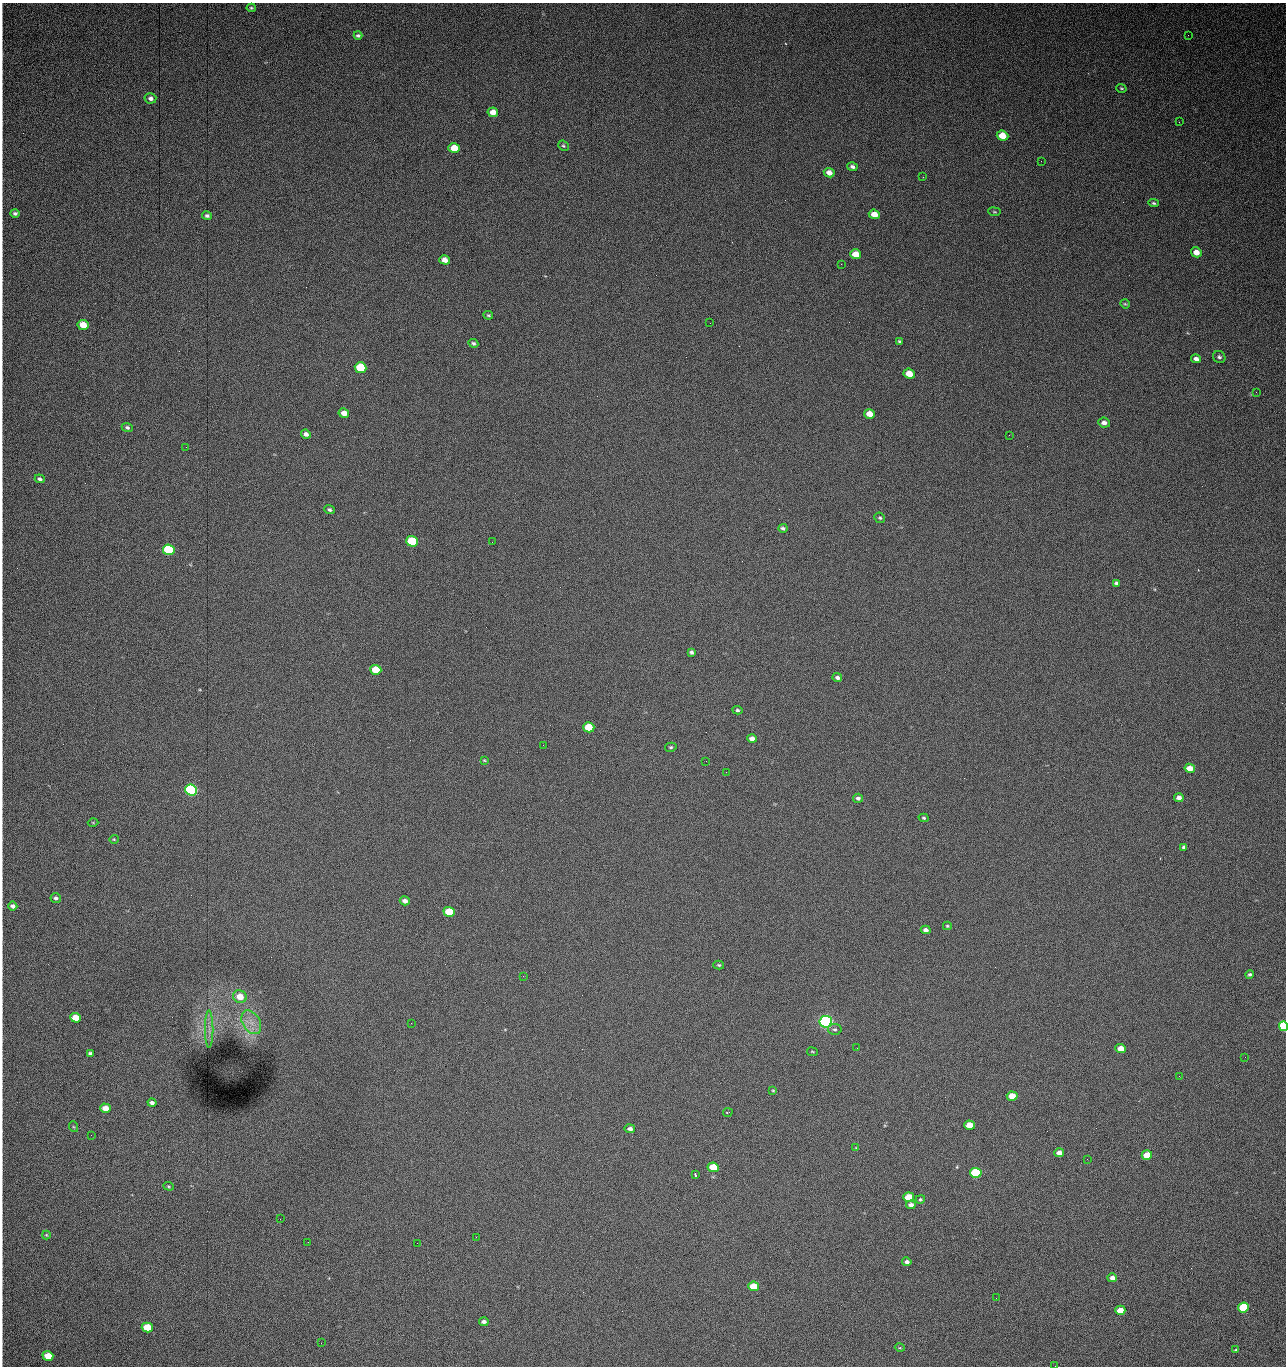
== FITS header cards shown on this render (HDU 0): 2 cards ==
NAXIS1  =                 1284 /fastest changing axis
NAXIS2  =                 1364 /next to fastest changing axis

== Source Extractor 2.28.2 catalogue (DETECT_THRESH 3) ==
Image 1284 x 1364 px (HDU 0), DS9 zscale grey, 1 PNG px = 1 image px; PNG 1288 x 1368 px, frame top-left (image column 1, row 1364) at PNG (2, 3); each listed source drawn as its Kron ellipse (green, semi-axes under 4 px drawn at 4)
Background 1610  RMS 39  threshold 118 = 3 sigma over >= 5 px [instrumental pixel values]
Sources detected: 129; all 129 listed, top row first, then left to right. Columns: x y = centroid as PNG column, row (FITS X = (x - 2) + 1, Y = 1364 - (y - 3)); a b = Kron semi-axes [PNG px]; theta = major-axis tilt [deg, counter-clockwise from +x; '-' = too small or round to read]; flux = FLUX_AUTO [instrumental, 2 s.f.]
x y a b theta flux
251 8 4 4 - 3.5e+03
358 35 4 3 - 4.8e+03
1188 35 2 2 - 1.2e+03
1121 88 5 3 - 2.8e+03
150 98 6 5 - 9.7e+03
493 112 5 4 - 2.3e+04
1179 122 2 2 - 1.5e+03
1002 136 6 5 - 4.4e+04
563 146 5 4 - 4.0e+03
454 148 6 5 - 5.5e+04
1041 161 2 2 - 1.8e+03
852 167 5 4 - 6.8e+03
829 173 5 4 - 1.7e+04
923 177 2 2 - 1.8e+04
1154 203 5 4 - 4.3e+03
994 212 6 3 -8 2.7e+03
15 213 5 4 - 5.5e+03
874 214 5 4 - 2.9e+04
207 216 5 4 - 5.9e+03
1196 252 5 5 - 2.4e+04
856 254 5 5 - 4.2e+04
445 260 5 4 - 2.1e+04
841 264 2 2 - 2.6e+04
1125 304 5 4 - 3.1e+03
488 315 5 3 - 3.6e+03
710 323 2 2 - 3.3e+03
83 325 5 5 - 5.3e+04
899 341 4 3 - 3.8e+03
473 343 5 4 - 5.3e+03
1219 357 6 5 - 6.2e+03
1196 359 5 4 - 1.0e+04
360 368 6 5 - 1.6e+05
909 374 5 5 - 4.0e+04
1256 392 2 2 - 1.3e+03
344 413 5 4 - 2.0e+04
869 414 5 4 - 3.3e+04
1104 423 6 5 - 1.1e+04
127 427 5 4 - 5.4e+03
306 434 5 4 - 9.8e+03
1009 435 3 2 - 3.4e+03
186 447 2 2 - 3.9e+03
40 479 5 4 - 5.9e+03
329 510 5 4 - 5.6e+03
880 518 5 5 - 3.9e+03
783 528 4 3 - 5.4e+03
412 541 6 5 - 1.9e+05
492 542 3 2 - 2.7e+03
169 550 6 5 - 3.2e+05
1116 583 4 4 - 5.6e+03
691 652 4 3 - 5.3e+03
376 670 5 5 - 9.0e+04
837 678 5 4 - 7.4e+03
737 710 5 4 - 4.3e+03
589 727 5 5 - 8.0e+04
752 739 5 4 - 1.5e+04
543 745 2 2 - 3.2e+03
671 747 6 4 14 4.1e+03
484 760 3 3 - 2.5e+03
706 761 2 2 - 1.1e+03
1190 768 5 4 - 2.7e+04
726 772 2 2 - 2.7e+03
191 790 6 5 - 7.0e+05
858 798 5 4 - 6.5e+03
1179 798 4 4 - 1.3e+04
924 818 5 4 - 4.0e+03
93 823 5 3 - 2.3e+03
114 839 4 4 - 2.7e+03
1184 847 4 4 - 6.1e+03
56 898 5 5 - 5.8e+03
405 901 5 4 - 1.4e+04
13 906 4 4 - 9.5e+03
449 912 5 5 - 1.2e+05
947 926 4 3 - 3.2e+03
926 930 5 4 - 9.9e+03
719 965 5 4 - 4.1e+03
1250 975 4 4 - 4.8e+03
523 976 3 2 - 2.4e+03
240 997 7 6 - 4.0e+04
76 1018 5 4 - 5.3e+04
251 1022 13 8 -58 2.7e+04
826 1022 6 5 - 1.1e+06
411 1023 2 2 - 5.5e+03
1283 1026 5 4 - 3.0e+05
209 1029 18 3 90 1.1e+04
835 1029 7 5 -11 5.6e+03
857 1048 2 2 - 1.5e+03
1121 1049 5 4 - 3.0e+04
812 1052 5 3 - 2.6e+03
90 1053 4 3 - 6.8e+03
1245 1057 2 2 - 2.0e+03
1179 1076 2 2 - 2.9e+03
773 1090 4 3 - 2.4e+03
1012 1096 5 4 - 4.8e+04
152 1103 4 3 - 7.7e+03
105 1108 5 4 - 3.3e+04
728 1112 5 2 - 2.9e+03
969 1125 5 4 - 4.4e+04
74 1127 5 3 - 2.4e+03
630 1129 5 4 - 9.6e+03
91 1135 2 2 - 2.5e+03
856 1148 4 2 - 2.0e+03
1059 1153 5 4 - 1.7e+04
1147 1155 5 4 - 5.8e+04
1087 1159 2 2 - 1.4e+03
713 1167 5 4 - 7.9e+04
976 1173 5 5 - 2.7e+05
695 1175 3 2 - 2.5e+03
169 1186 5 4 - 3.3e+03
909 1197 5 5 - 8.4e+04
920 1199 5 4 - 3.4e+03
911 1205 5 4 - 9.8e+03
280 1219 3 2 - 2.2e+03
46 1235 4 4 - 2.6e+03
476 1237 2 2 - 8.8e+03
308 1242 2 2 - 2.0e+03
417 1243 2 2 - 5.4e+03
907 1262 5 4 - 8.9e+03
1112 1278 5 4 - 1.5e+04
754 1286 5 5 - 8.0e+04
996 1298 3 2 - 2.7e+03
1243 1307 5 5 - 1.9e+05
1120 1310 5 4 - 4.6e+04
484 1322 5 3 - 8.4e+03
147 1328 5 5 - 1.0e+05
321 1343 2 2 - 1.6e+03
900 1348 5 3 - 2.5e+03
1236 1350 4 3 - 3.1e+03
48 1356 5 5 - 5.6e+04
1055 1366 2 2 - 2.3e+03
At the frame edge (FLAGS 8, measured only in part): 2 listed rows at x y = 1283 1026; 1055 1366

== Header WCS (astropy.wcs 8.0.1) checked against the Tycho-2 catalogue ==
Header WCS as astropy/WCSLIB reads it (CRVAL/CRPIX/CD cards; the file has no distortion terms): RA---TAN/DEC--TAN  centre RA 15:41:42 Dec +51:58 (235.43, +51.97 deg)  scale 1.26 arcsec/px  FOV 26.9' x 28.5'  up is +93 deg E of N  parity flipped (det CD > 0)
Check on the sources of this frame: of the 60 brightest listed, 12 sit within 2.0 arcsec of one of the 16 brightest Tycho-2 stars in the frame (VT <= 12.38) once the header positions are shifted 0.65 arcsec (0.31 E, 0.57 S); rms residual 1.23 arcsec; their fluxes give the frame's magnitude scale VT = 24.58 - 2.5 log10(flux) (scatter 0.17 mag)
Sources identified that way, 12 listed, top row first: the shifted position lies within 2.0 arcsec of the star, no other Tycho-2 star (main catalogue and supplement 1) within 4.0 arcsec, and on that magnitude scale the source's flux lands within +1.5 / -3 mag of the star's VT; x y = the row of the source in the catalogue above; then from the Tycho-2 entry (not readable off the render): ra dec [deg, ICRS J2000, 3 dp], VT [Tycho-2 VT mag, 2 dp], TYC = Tycho-2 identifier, HIP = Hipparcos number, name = IAU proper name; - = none
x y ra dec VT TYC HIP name
360 368 235.614 +52.064 11.61 3489-1132-1 - -
412 541 235.514 +52.049 11.19 3489-1407-1 - -
169 550 235.515 +52.133 11.12 3489-1380-1 - -
191 790 235.378 +52.130 9.31 3489-1322-1 76850 -
449 912 235.303 +52.042 11.52 3489-958-1 - -
826 1022 235.232 +51.912 9.59 3489-824-1 - -
1283 1026 235.220 +51.752 10.98 3489-1435-1 - -
976 1173 235.143 +51.862 10.97 3489-1016-1 - -
909 1197 235.131 +51.886 12.29 3489-908-1 - -
754 1286 235.084 +51.941 11.45 3489-1346-1 - -
1243 1307 235.062 +51.771 11.53 3489-1453-1 - -
147 1328 235.075 +52.152 11.74 3489-912-1 - -